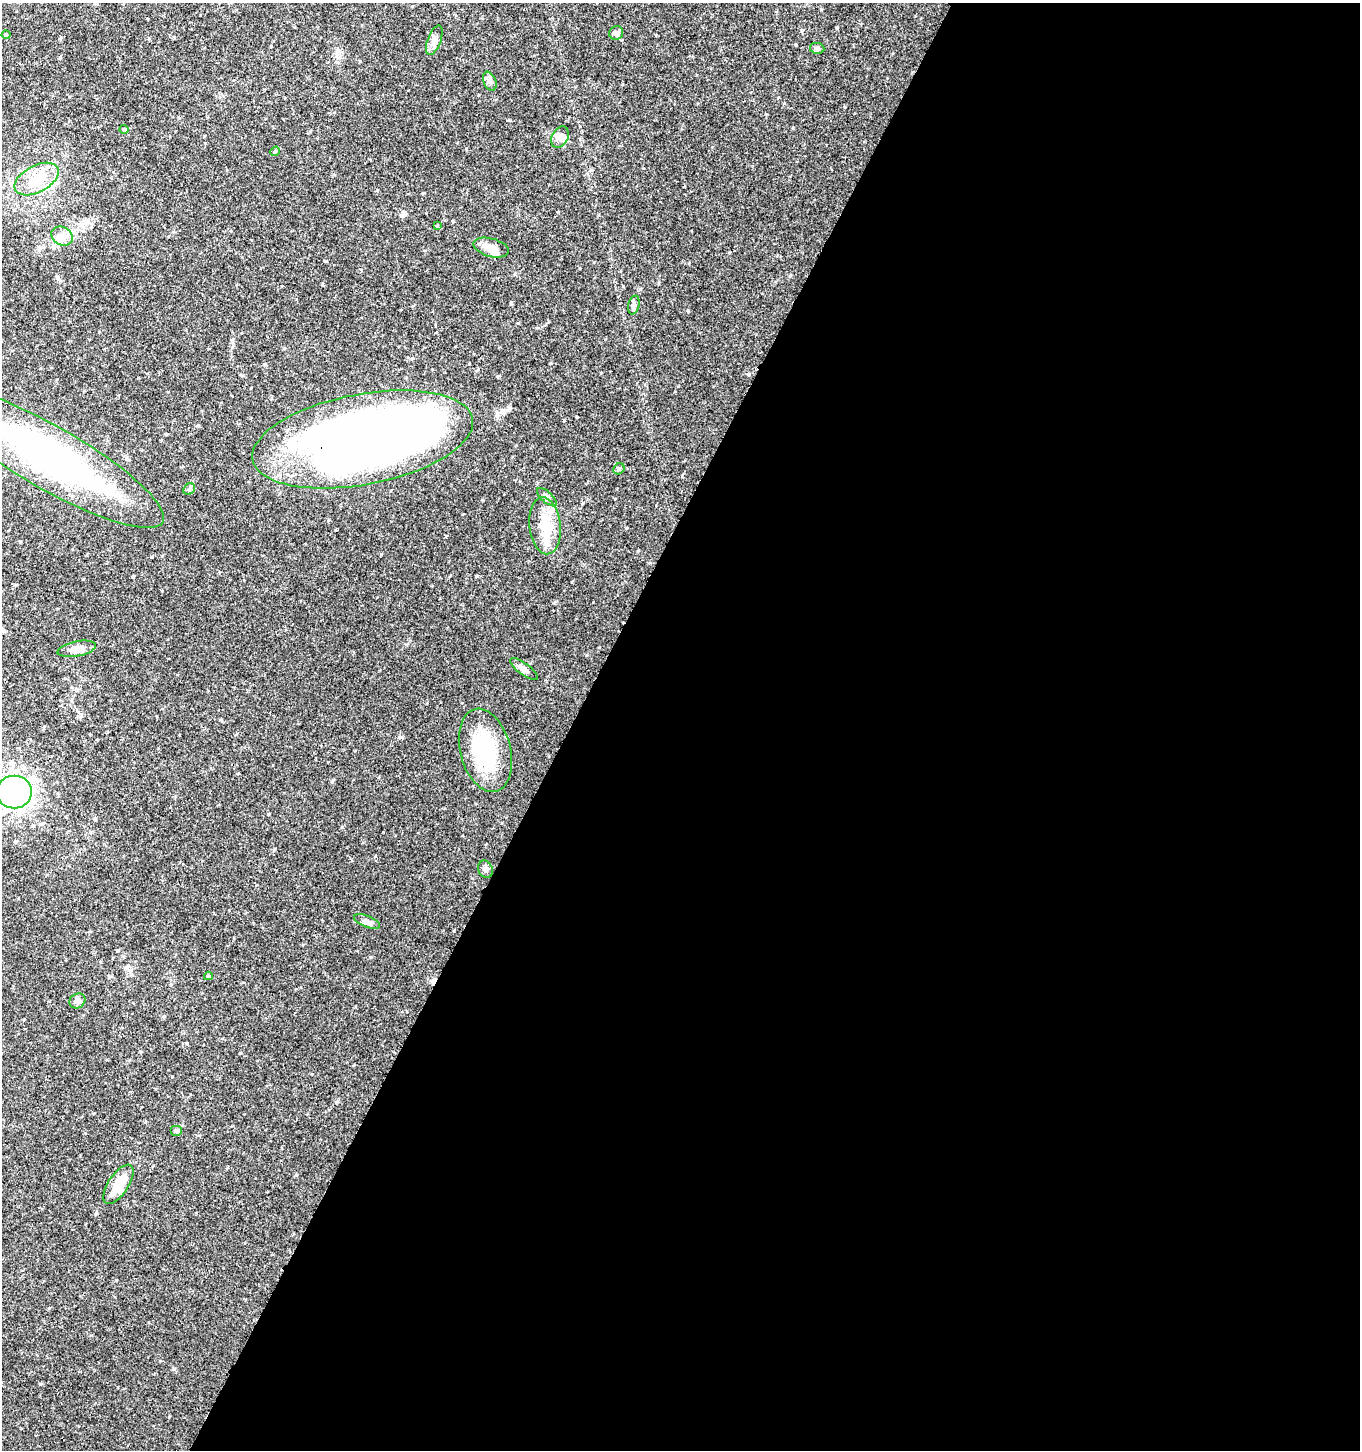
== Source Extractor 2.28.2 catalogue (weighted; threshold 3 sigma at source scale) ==
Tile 12 of 4 x 4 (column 4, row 3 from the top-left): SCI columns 4339-5696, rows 1451-2898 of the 5896 x 5806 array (HDU 1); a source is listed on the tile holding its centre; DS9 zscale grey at full resolution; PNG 1362 x 1452 px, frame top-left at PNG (2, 3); each listed source drawn as its Kron ellipse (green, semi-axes under 4 px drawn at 4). Shown black and unused: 58% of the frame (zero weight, under 3 of 4 exposures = <1% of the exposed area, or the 3 px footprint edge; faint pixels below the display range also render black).
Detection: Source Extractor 2.28.2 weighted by HDU 2 'WHT'; one run over the whole footprint, this tile lists its part. Background 0.0292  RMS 0.0034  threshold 0.0154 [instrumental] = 3 sigma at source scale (4.5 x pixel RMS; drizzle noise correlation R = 1.50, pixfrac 1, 0.0396/0.0396 arcsec/px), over >= 5 px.
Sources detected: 38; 6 inside a brighter object's white glare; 1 cosmic-ray / hot-pixel residue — neither listed nor drawn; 2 inside a brighter listed object's ellipse — not listed separately; the other 29 listed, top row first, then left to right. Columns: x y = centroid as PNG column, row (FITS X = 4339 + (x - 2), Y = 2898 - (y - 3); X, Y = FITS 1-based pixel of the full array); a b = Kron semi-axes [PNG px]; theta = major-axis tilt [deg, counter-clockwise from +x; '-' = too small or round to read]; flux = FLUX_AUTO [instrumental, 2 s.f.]
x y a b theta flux
616 33 7 6 - 1.3
6 35 4 4 - 0.4
434 40 15 6 70 1.7
817 48 7 5 -9 0.74
490 81 10 6 -68 1.1
124 129 4 4 - 0.38
560 137 11 8 61 1.7
275 151 5 4 - 0.4
37 179 24 13 28 8
437 225 4 4 - 0.3
62 236 11 9 -31 2.4
491 248 18 9 -16 3.7
634 305 9 5 76 1
363 439 112 45 11 320
49 457 131 31 -30 120
619 469 6 5 - 0.56
189 489 6 5 - 0.69
547 497 12 5 -42 1.1
545 526 28 15 -84 11
77 649 20 7 11 2.8
524 669 16 6 -36 1.5
485 750 42 25 -75 24
14 792 18 16 1 190
485 869 9 7 -67 1
367 922 14 6 -21 1.3
208 976 4 4 - 0.34
77 1001 8 7 - 1.5
176 1131 6 5 - 0.58
118 1184 22 10 56 6.6
Overlapping masked pixels (flux is a lower limit): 1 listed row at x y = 363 439
Isophote crosses this tile's border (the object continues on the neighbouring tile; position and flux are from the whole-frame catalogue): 2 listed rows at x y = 49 457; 14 792
Unlisted compact peaks at least as high as the median listed source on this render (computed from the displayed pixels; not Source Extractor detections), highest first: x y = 381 554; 482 500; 332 782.